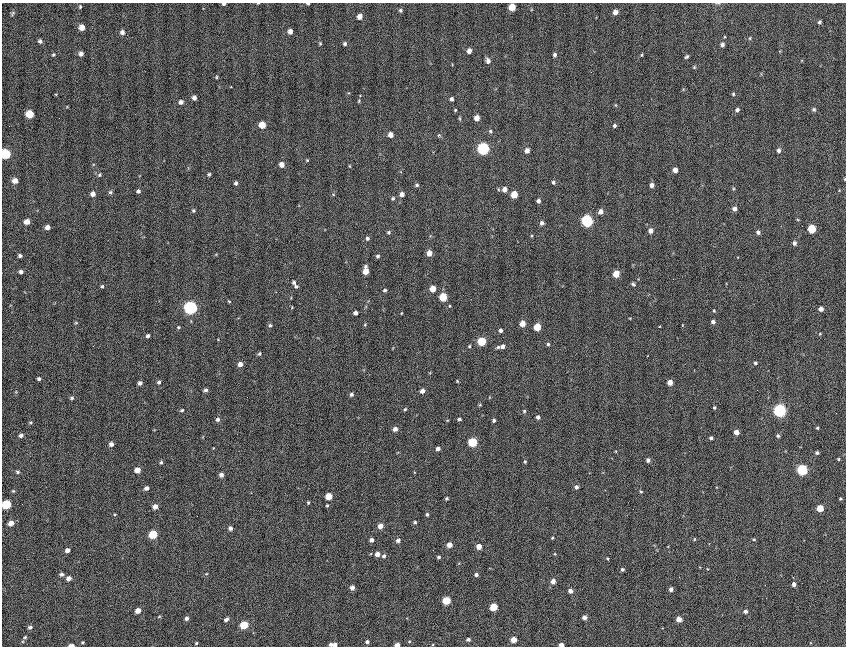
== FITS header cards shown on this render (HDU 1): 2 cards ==
NAXIS1  =                  844 / fastest changing axis
NAXIS2  =                  644 / next to fastest changing axis

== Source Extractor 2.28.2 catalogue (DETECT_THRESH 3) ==
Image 844 x 644 px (HDU 1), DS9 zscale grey, 1 PNG px = 1 image px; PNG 848 x 648 px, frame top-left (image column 1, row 644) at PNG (2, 3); no overlay
Background 55.6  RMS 22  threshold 66.4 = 3 sigma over >= 5 px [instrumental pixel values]
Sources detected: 225; all 225 listed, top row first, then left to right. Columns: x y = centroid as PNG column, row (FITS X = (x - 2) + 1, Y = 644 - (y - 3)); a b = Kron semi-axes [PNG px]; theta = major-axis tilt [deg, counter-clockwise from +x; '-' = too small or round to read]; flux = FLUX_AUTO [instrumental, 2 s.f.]
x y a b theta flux
258 3 4 2 - 890
224 4 4 3 - 2600
308 4 4 2 - 1800
80 7 6 4 71 1900
512 7 5 5 - 24000
400 10 5 4 - 2300
615 12 4 4 - 8000
13 13 7 4 61 2200
359 17 5 5 - 9200
819 22 4 3 - 2500
82 27 5 5 - 11000
122 32 6 6 - 4600
290 32 5 4 - 7700
750 38 5 3 - 1400
40 41 4 4 - 3200
320 43 4 4 - 1600
345 44 5 4 - 2700
722 45 4 4 - 3900
469 51 5 4 - 8400
81 54 5 5 - 4800
53 55 4 4 - 1600
555 55 5 4 - 3300
641 55 4 3 - 1300
687 57 5 3 - 2400
488 61 6 5 - 5600
694 67 5 4 - 1700
216 77 5 3 - 1400
733 94 4 4 - 1900
194 98 4 4 - 4700
452 99 4 4 - 3600
359 101 4 3 - 1400
181 102 5 5 - 4400
814 109 5 5 - 2700
455 110 3 3 - 1400
737 110 5 4 - 3500
30 114 6 5 - 36000
460 118 6 3 -81 1700
477 118 5 4 - 10000
262 125 5 5 - 26000
9 126 2 2 - 2500
614 126 4 4 - 2900
490 131 5 5 - 2300
390 135 5 4 - 9300
439 135 5 5 - 1700
483 149 6 5 - 250000
779 150 5 4 - 4200
527 151 5 5 - 7000
5 154 6 5 - 120000
307 160 3 3 - 1300
282 165 5 5 - 8700
350 166 4 3 - 1100
675 170 4 4 - 8800
209 174 3 3 - 2000
100 175 5 4 - 1900
845 179 4 2 - 1100
15 181 5 5 - 9400
553 182 5 4 - 2500
236 183 4 4 - 2800
417 185 5 4 - 2400
652 185 4 4 - 5800
498 189 5 3 - 1400
504 189 5 5 - 7900
138 191 4 4 - 3000
110 192 6 5 - 2400
93 194 5 5 - 6700
402 194 5 4 - 6600
514 195 5 5 - 28000
393 198 5 4 - 2100
538 201 4 4 - 4400
734 209 5 4 - 5900
193 211 4 4 - 2100
600 212 5 5 - 7100
587 221 6 5 - 240000
27 222 5 4 - 9000
542 223 5 5 - 4000
47 227 4 4 - 6600
811 229 5 5 - 55000
650 231 5 5 - 6600
388 232 5 4 - 2100
758 232 5 4 - 3600
532 236 4 3 - 1400
367 238 5 5 - 2900
794 243 4 4 - 4200
429 253 5 4 - 11000
20 256 4 3 - 3200
378 256 5 4 - 2600
366 271 7 4 -89 18000
21 272 4 4 - 4100
616 274 5 5 - 30000
673 279 2 2 - 2300
294 283 5 4 - 3200
633 284 5 3 - 2400
102 286 4 3 - 1800
296 286 4 4 - 2400
433 289 5 4 - 18000
385 290 4 3 - 2600
443 297 5 5 - 52000
229 301 5 3 - 1200
449 306 4 2 - 1300
292 307 4 2 - 970
191 308 6 6 - 360000
821 309 4 4 - 7700
714 311 4 3 - 1400
355 313 4 4 - 4500
401 313 3 2 - 910
713 322 4 4 - 4200
76 323 5 3 - 1300
365 324 4 3 - 1200
522 324 5 4 - 15000
270 325 5 4 - 2300
178 327 5 4 - 1500
537 327 5 5 - 40000
500 330 4 3 - 4500
820 334 5 3 - 1200
148 336 4 3 - 3400
482 341 5 5 - 67000
548 344 4 4 - 2000
469 346 4 3 - 1400
498 347 5 4 - 2300
503 347 4 4 - 5000
259 354 5 4 - 2200
755 363 4 4 - 2700
240 364 5 4 - 7000
39 379 3 3 - 2600
457 381 4 3 - 1300
159 382 4 4 - 2500
670 382 4 4 - 12000
140 383 4 4 - 4300
205 390 4 3 - 3200
422 391 4 4 - 8000
351 394 5 4 - 3000
72 398 5 4 - 2500
480 405 5 3 - 1200
714 407 3 3 - 1800
405 409 4 4 - 1700
182 410 5 3 - 2000
780 410 5 5 - 380000
524 411 4 4 - 1800
538 417 4 4 - 3400
218 419 5 5 - 3300
459 419 4 3 - 2900
494 420 4 3 - 2900
817 428 4 3 - 1800
395 429 5 4 - 7000
736 432 4 4 - 10000
21 435 5 4 - 4100
778 436 4 4 - 2600
711 438 3 3 - 3000
472 442 5 5 - 89000
111 444 5 4 - 5200
438 449 4 4 - 5400
817 453 4 3 - 2900
838 459 4 3 - 1500
648 460 4 4 - 4400
161 462 4 3 - 2200
525 462 5 4 - 1700
137 470 5 4 - 13000
802 470 5 5 - 170000
17 472 6 4 12 2300
221 475 4 4 - 5500
576 487 5 5 - 4100
146 488 4 4 - 4600
13 491 5 4 - 1600
641 491 4 3 - 1500
329 496 5 5 - 25000
446 498 3 3 - 2000
840 499 3 3 - 1500
308 502 3 3 - 1600
6 504 6 5 - 66000
327 505 3 3 - 1500
155 506 5 4 - 7700
820 508 5 5 - 29000
115 514 4 3 - 1400
427 514 5 4 - 2400
415 522 4 4 - 2200
11 523 5 5 - 9300
380 526 5 4 - 11000
230 528 5 5 - 4500
153 534 5 5 - 54000
552 538 3 3 - 1500
694 539 4 4 - 1400
754 539 4 4 - 1500
372 540 4 4 - 4800
398 540 5 4 - 5400
449 545 4 4 - 11000
479 546 4 4 - 13000
67 550 5 4 - 5800
433 550 3 2 - 1200
377 554 5 4 - 8100
555 554 4 3 - 1100
384 556 5 4 - 3300
438 557 4 3 - 2400
607 558 4 2 - 1400
622 569 4 4 - 2700
61 574 5 5 - 3400
476 575 4 4 - 3500
69 578 5 4 - 7100
553 581 4 4 - 8600
794 584 4 4 - 4800
765 585 2 2 - 980
352 588 4 4 - 6800
671 589 4 4 - 6000
570 591 4 4 - 6600
446 600 5 5 - 48000
494 607 5 5 - 41000
138 610 5 4 - 11000
745 611 5 4 - 4100
159 617 5 3 - 1200
584 617 4 4 - 7100
187 618 5 4 - 3600
226 619 6 4 32 3400
679 619 4 4 - 14000
244 625 5 5 - 49000
30 627 5 4 - 3000
25 637 4 4 - 1900
468 639 4 4 - 3200
514 640 4 4 - 18000
82 642 3 3 - 1400
367 642 4 4 - 3500
196 643 3 2 - 1400
331 644 4 4 - 3800
71 645 5 3 - 7300
335 645 5 4 - 3600
397 645 4 3 - 8600
561 645 4 3 - 7800
At the frame edge (FLAGS 8, measured only in part): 10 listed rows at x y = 258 3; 224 4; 308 4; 512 7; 5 154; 845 179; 6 504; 71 645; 397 645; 561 645